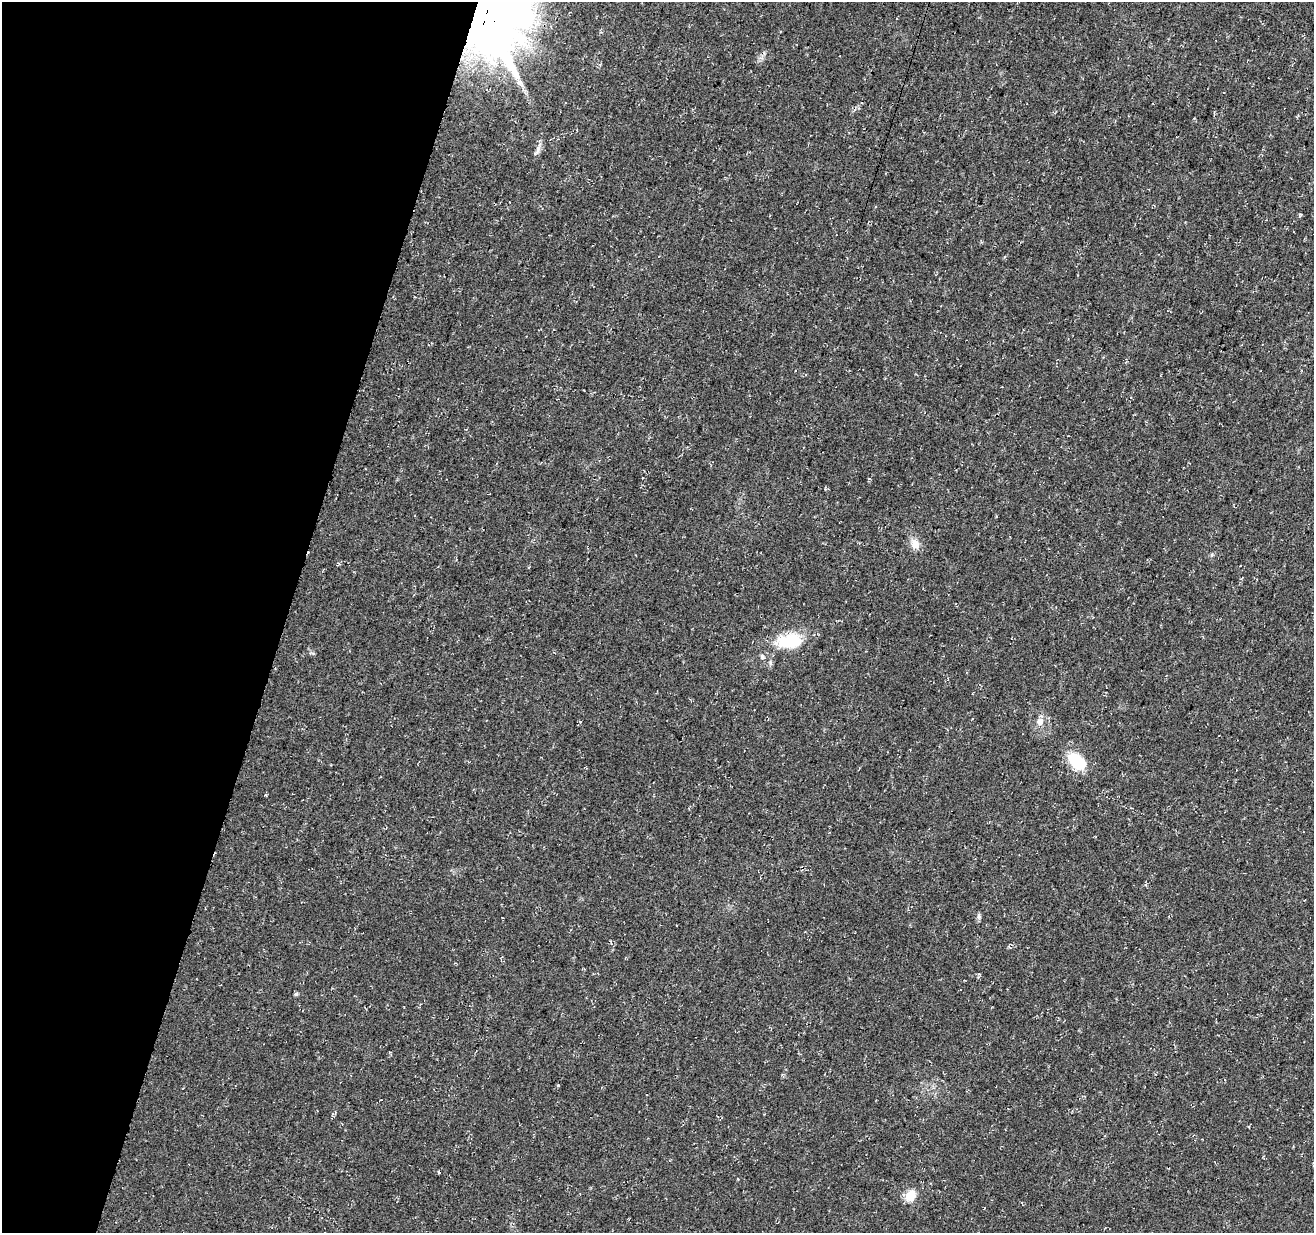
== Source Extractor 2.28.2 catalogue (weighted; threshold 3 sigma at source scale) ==
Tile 9 of 4 x 4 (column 1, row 3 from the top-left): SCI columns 27-1338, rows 1569-2799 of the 5293 x 5537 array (HDU 1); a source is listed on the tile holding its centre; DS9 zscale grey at full resolution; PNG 1316 x 1235 px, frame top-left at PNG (2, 2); no overlay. Shown black and unused: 22% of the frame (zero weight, under 3 of 4 exposures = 4% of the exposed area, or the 3 px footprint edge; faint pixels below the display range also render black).
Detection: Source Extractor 2.28.2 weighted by HDU 2 'WHT'; one run over the whole footprint, this tile lists its part. Background 0.0438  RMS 0.0068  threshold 0.0307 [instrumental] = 3 sigma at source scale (4.5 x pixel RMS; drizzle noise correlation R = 1.50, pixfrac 1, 0.0396/0.0396 arcsec/px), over >= 5 px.
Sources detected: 12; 1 cosmic-ray / hot-pixel residue — not listed; the other 11 listed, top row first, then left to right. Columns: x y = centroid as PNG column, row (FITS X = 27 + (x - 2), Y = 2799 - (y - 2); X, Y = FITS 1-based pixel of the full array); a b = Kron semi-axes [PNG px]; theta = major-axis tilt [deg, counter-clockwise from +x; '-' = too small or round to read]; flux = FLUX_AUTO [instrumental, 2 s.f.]
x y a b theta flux
486 17 19 17 49 7000
519 83 8 6 -48 2.4
537 151 18 4 58 2.6
915 544 15 10 -57 6.1
790 641 33 18 3 28
762 657 7 5 -49 1.4
1040 722 7 7 - 4.6
1078 762 20 12 -38 26
979 917 8 5 83 1.5
296 994 5 5 - 1.3
910 1196 16 12 58 8.7
Overlapping masked pixels (flux is a lower limit): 1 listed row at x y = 486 17
Isophote crosses this tile's border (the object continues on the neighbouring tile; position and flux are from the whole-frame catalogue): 1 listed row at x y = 486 17
Unlisted compact peaks at least as high as the median listed source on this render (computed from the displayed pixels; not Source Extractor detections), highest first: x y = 1300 214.